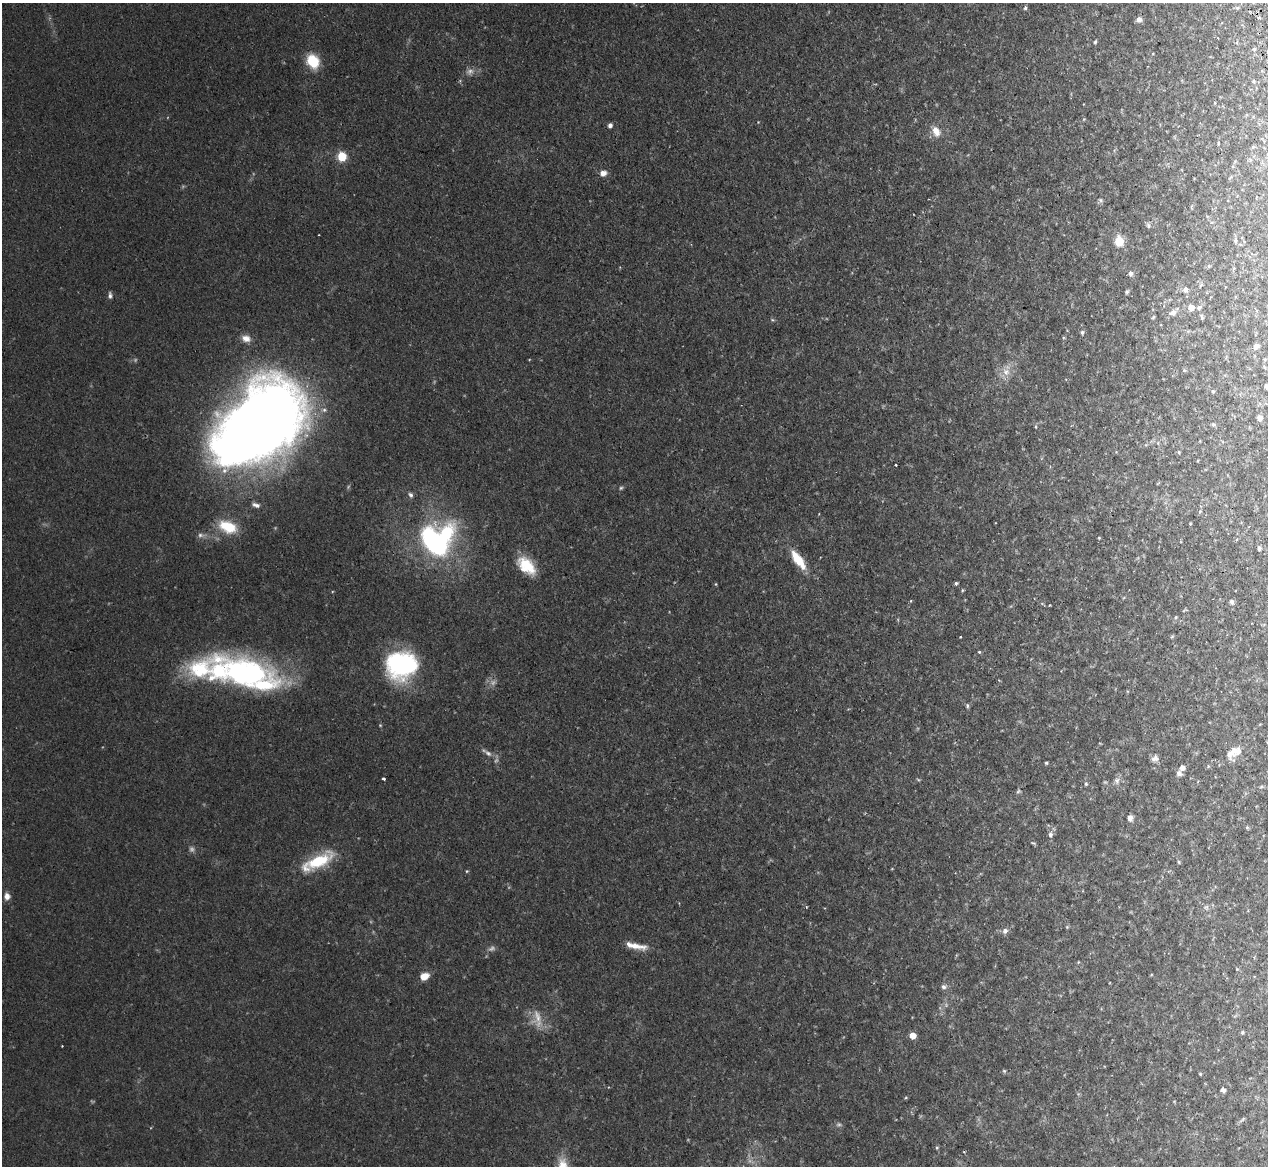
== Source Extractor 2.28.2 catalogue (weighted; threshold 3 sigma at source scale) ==
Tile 10 of 4 x 4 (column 2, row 3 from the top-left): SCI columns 1301-2566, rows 1328-2491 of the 5131 x 5103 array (HDU 1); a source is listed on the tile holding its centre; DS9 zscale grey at full resolution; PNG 1270 x 1168 px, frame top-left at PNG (2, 3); no overlay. Shown black and unused: <1% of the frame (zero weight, under 2 of 3 exposures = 4% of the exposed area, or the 3 px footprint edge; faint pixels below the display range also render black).
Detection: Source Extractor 2.28.2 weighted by HDU 2 'WHT'; one run over the whole footprint, this tile lists its part. Background 0.0864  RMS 0.0083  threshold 0.0374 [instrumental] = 3 sigma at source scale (4.5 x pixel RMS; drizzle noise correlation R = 1.50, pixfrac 1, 0.05/0.05 arcsec/px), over >= 5 px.
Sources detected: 102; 7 too faint to see at this stretch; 2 inside a brighter object's white glare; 1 cosmic-ray / hot-pixel residue — not listed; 3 inside a brighter listed object's ellipse — not listed separately; the other 89 listed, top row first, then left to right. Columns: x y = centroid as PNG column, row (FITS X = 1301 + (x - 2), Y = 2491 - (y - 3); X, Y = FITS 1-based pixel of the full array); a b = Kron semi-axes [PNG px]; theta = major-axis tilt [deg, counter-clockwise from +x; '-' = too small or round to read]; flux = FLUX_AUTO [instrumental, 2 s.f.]
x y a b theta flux
1025 8 5 5 - 1.5
1237 8 5 5 - 1.1
1139 19 7 6 - 3.4
1095 42 4 3 - 1.3
1254 49 5 4 - 1
313 61 12 10 -55 28
1253 81 5 4 - 0.97
610 125 5 4 - 2.9
936 131 14 9 -64 8.3
342 156 6 5 - 35
603 173 8 6 10 4.6
1100 200 7 5 -28 1.5
1148 225 7 5 -74 1.7
1119 241 6 5 - 39
1235 241 6 4 78 1.4
1233 269 6 3 70 0.84
1130 273 6 5 - 2.5
1185 290 6 6 - 3.4
1127 292 5 5 - 1.3
110 295 8 4 -86 2.2
1191 307 7 6 - 6.4
1199 307 8 5 28 2.2
1173 313 8 8 - 4.5
1153 317 5 4 - 0.96
1202 317 9 4 -70 1.4
1082 332 6 4 -78 1.5
246 338 12 8 -17 5.9
1256 346 6 5 - 3.5
1006 372 12 9 -52 7.1
1266 386 4 4 - 2.1
1213 391 5 4 - 1.1
1259 418 5 5 - 3.9
1213 424 6 5 - 1.4
1036 427 5 3 - 0.87
256 429 80 50 42 1200
1179 452 4 4 - 0.86
896 465 3 3 - 1.9
411 495 8 5 -55 2.2
256 505 10 6 -16 3.1
1200 511 5 4 - 0.92
228 527 23 14 -23 23
200 535 8 6 -14 2.7
1099 538 3 3 - 0.61
436 543 35 21 -52 130
1259 549 5 4 - 1.7
798 559 25 9 -54 20
526 566 23 13 -44 23
956 583 4 3 - 1.3
716 584 5 3 - 0.72
962 590 5 3 - 0.8
1232 602 6 5 - 2.5
1176 617 5 3 - 0.89
1172 636 6 3 21 0.94
960 637 3 2 - 0.6
979 652 4 4 - 0.85
401 665 32 28 8 100
245 673 76 34 -16 190
967 706 7 3 -82 1.3
1234 752 23 12 32 14
488 753 12 6 -35 3.7
1155 759 9 7 29 3.4
1046 763 4 4 - 1.1
1182 768 6 6 - 3.9
1179 773 7 6 - 2.8
383 779 3 3 - 1.8
1117 781 9 8 - 3.3
1086 784 5 4 - 1.2
1261 787 6 4 19 1
1018 791 6 5 - 1.2
1130 818 7 6 - 3.4
1247 827 5 4 - 0.93
1050 835 7 6 - 2.9
1033 843 6 3 -35 1.1
318 861 36 14 27 37
1179 862 5 3 - 0.97
467 871 4 4 - 0.79
7 896 8 7 - 4.6
1206 907 7 6 - 2
1005 931 9 7 54 3
635 946 27 7 -9 10
424 976 11 8 26 7.8
944 987 7 6 - 2.4
537 1016 20 8 -70 9.4
1242 1032 6 4 69 1.1
912 1036 5 5 - 9.6
1004 1071 5 5 - 1.1
1200 1074 4 3 - 0.78
1223 1090 5 4 - 2.8
964 1152 3 3 - 0.66
Overlapping masked pixels (flux is a lower limit): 1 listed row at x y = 256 429
Isophote crosses this tile's border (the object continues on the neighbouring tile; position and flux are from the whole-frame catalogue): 1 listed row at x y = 1266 386